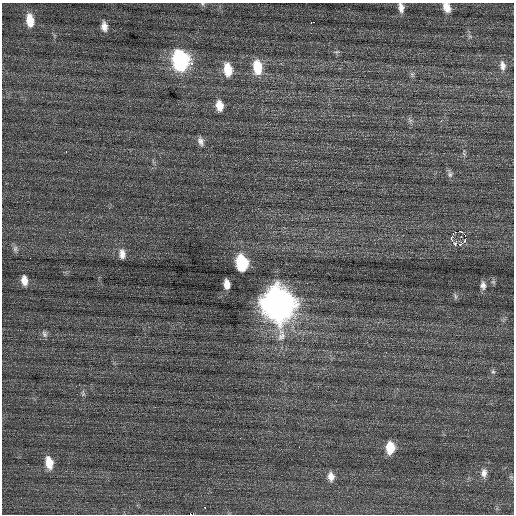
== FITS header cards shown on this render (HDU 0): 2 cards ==
NAXIS1  =                  512 / Axis length
NAXIS2  =                  512 / Axis length

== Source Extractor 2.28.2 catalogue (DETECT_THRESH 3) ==
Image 512 x 512 px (HDU 0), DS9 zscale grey, 1 PNG px = 1 image px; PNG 516 x 516 px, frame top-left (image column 1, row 512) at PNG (2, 3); no overlay
Background 0.272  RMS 0.72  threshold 2.16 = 3 sigma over >= 5 px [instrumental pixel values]
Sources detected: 45; all 45 listed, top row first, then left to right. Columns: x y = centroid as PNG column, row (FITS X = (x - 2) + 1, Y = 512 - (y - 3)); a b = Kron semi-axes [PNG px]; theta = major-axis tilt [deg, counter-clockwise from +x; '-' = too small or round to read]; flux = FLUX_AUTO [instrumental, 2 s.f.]
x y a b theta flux
202 4 5 5 - 79
447 7 11 8 -64 490
401 8 13 7 -80 320
30 20 14 8 -83 790
312 22 5 2 - 260
104 26 12 7 -80 350
470 36 7 4 -1 82
337 52 8 4 19 89
181 60 13 10 -83 9800
192 64 4 3 - 170
502 66 14 8 -81 330
257 67 16 9 -85 1400
228 69 15 9 -83 1000
412 74 8 6 -74 130
219 106 12 8 -83 550
410 120 7 6 - 120
441 121 3 2 - 200
201 141 12 7 -69 240
66 152 3 2 - 140
450 174 10 7 -79 150
460 231 3 2 - 800
465 235 3 2 - 160
461 236 2 2 - 45
451 239 3 3 - 1600
465 240 6 4 74 76
455 244 3 3 - 300
461 244 4 3 - 59
15 249 10 7 -81 170
122 254 13 8 -87 320
242 263 12 8 -81 3700
24 280 11 7 -82 390
227 284 9 5 -82 390
483 285 9 6 -85 200
455 297 8 4 -82 80
278 304 17 13 -82 76000
44 334 10 7 -66 160
493 372 6 5 - 95
83 393 10 5 -90 130
390 448 10 7 87 1200
49 463 13 8 -78 750
484 473 12 8 83 290
331 476 10 7 -84 370
511 477 5 5 - 73
205 508 3 2 - 180
191 514 2 2 - 400
At the frame edge (FLAGS 8, measured only in part): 4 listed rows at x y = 202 4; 447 7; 401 8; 191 514